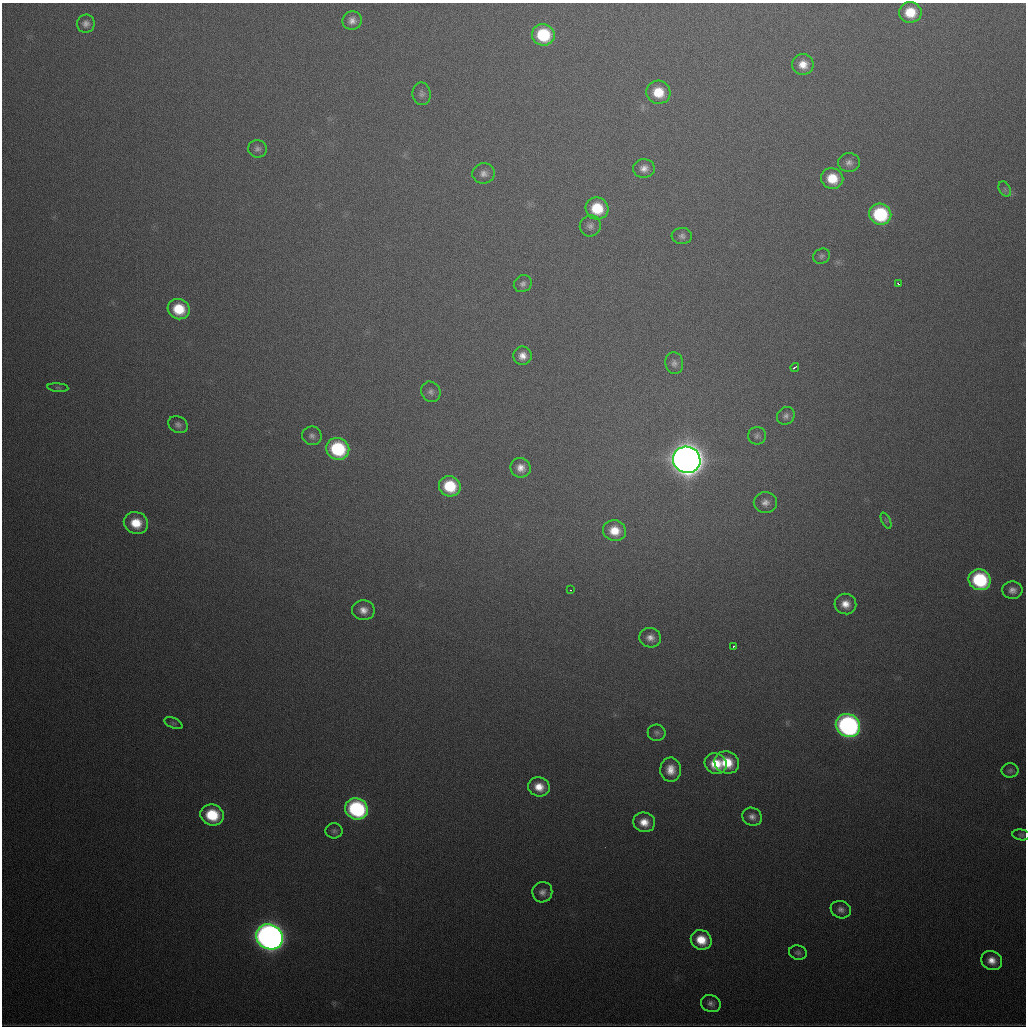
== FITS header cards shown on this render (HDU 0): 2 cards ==
NAXIS1  =                 1024
NAXIS2  =                 1024

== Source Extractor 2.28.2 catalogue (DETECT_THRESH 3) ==
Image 1024 x 1024 px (HDU 0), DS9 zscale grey, 1 PNG px = 1 image px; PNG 1028 x 1028 px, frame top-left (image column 1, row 1024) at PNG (2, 3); each listed source drawn as its Kron ellipse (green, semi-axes under 4 px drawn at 4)
Background 566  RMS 19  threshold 55.6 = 3 sigma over >= 5 px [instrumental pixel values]
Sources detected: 66; all 66 listed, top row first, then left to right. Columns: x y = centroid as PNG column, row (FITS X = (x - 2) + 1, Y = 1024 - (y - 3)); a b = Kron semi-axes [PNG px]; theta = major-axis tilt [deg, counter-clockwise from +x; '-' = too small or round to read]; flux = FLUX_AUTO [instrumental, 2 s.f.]
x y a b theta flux
910 12 11 10 - 3.2e+04
352 21 9 9 - 8.3e+03
86 24 9 9 - 6.6e+03
543 35 11 10 - 7.6e+04
803 64 11 10 - 1.6e+04
658 92 12 11 - 3.3e+04
422 94 11 9 -81 5.4e+03
257 149 9 8 - 5.3e+03
849 163 11 9 1 7.4e+03
644 168 11 9 2 9.3e+03
484 173 11 10 - 7.9e+03
832 178 11 10 - 3.2e+04
1005 189 8 5 -59 3.9e+03
597 208 11 11 - 4.8e+04
880 214 11 10 - 1.1e+05
590 226 11 10 - 6.9e+03
682 236 10 8 3 5.1e+03
822 256 9 7 30 3.6e+03
523 284 9 8 - 5.2e+03
898 284 3 3 - 1.4e+04
179 309 11 10 - 4.1e+04
522 356 9 9 - 1.1e+04
674 363 11 9 -81 6.2e+03
795 367 4 2 - 4.1e+03
58 388 10 4 -5 2.4e+03
431 392 10 9 - 5.9e+03
786 416 9 8 - 5.5e+03
178 425 10 8 -29 5.3e+03
312 436 10 9 - 5.7e+03
757 436 9 9 - 4.6e+03
338 449 12 10 -28 1.0e+05
687 460 14 13 - 2.7e+06
521 468 10 9 - 1.2e+04
450 486 11 10 - 5.6e+04
765 502 11 10 - 9.1e+03
886 521 8 4 -64 2.3e+03
136 523 12 11 - 3.1e+04
614 531 12 10 -15 2.4e+04
980 580 11 10 - 1.1e+05
571 590 3 2 - 2.2e+03
1012 590 10 9 - 8.3e+03
845 604 11 10 - 1.5e+04
363 610 11 10 - 1.2e+04
650 638 11 10 - 9.7e+03
733 646 3 2 - 1.6e+03
173 723 9 5 -22 2.8e+03
848 726 12 11 - 4.0e+05
657 733 9 8 - 4.3e+03
727 762 12 11 - 3.7e+04
716 764 11 10 - 3.0e+04
671 770 12 10 89 1.7e+04
1010 770 8 7 - 3.8e+03
539 787 11 9 -19 1.9e+04
356 809 12 10 -26 1.8e+05
212 815 12 10 -17 5.7e+04
752 817 10 9 - 7.5e+03
644 822 11 9 -16 1.7e+04
334 831 8 7 - 3.7e+03
1021 835 9 5 -7 2.9e+03
542 892 10 10 - 7.6e+03
841 910 10 8 -20 6.7e+03
269 937 14 12 -27 1.3e+06
701 940 10 9 - 2.9e+04
798 953 9 7 -17 3.9e+03
992 960 11 9 -26 1.4e+04
711 1003 10 8 -23 6.0e+03